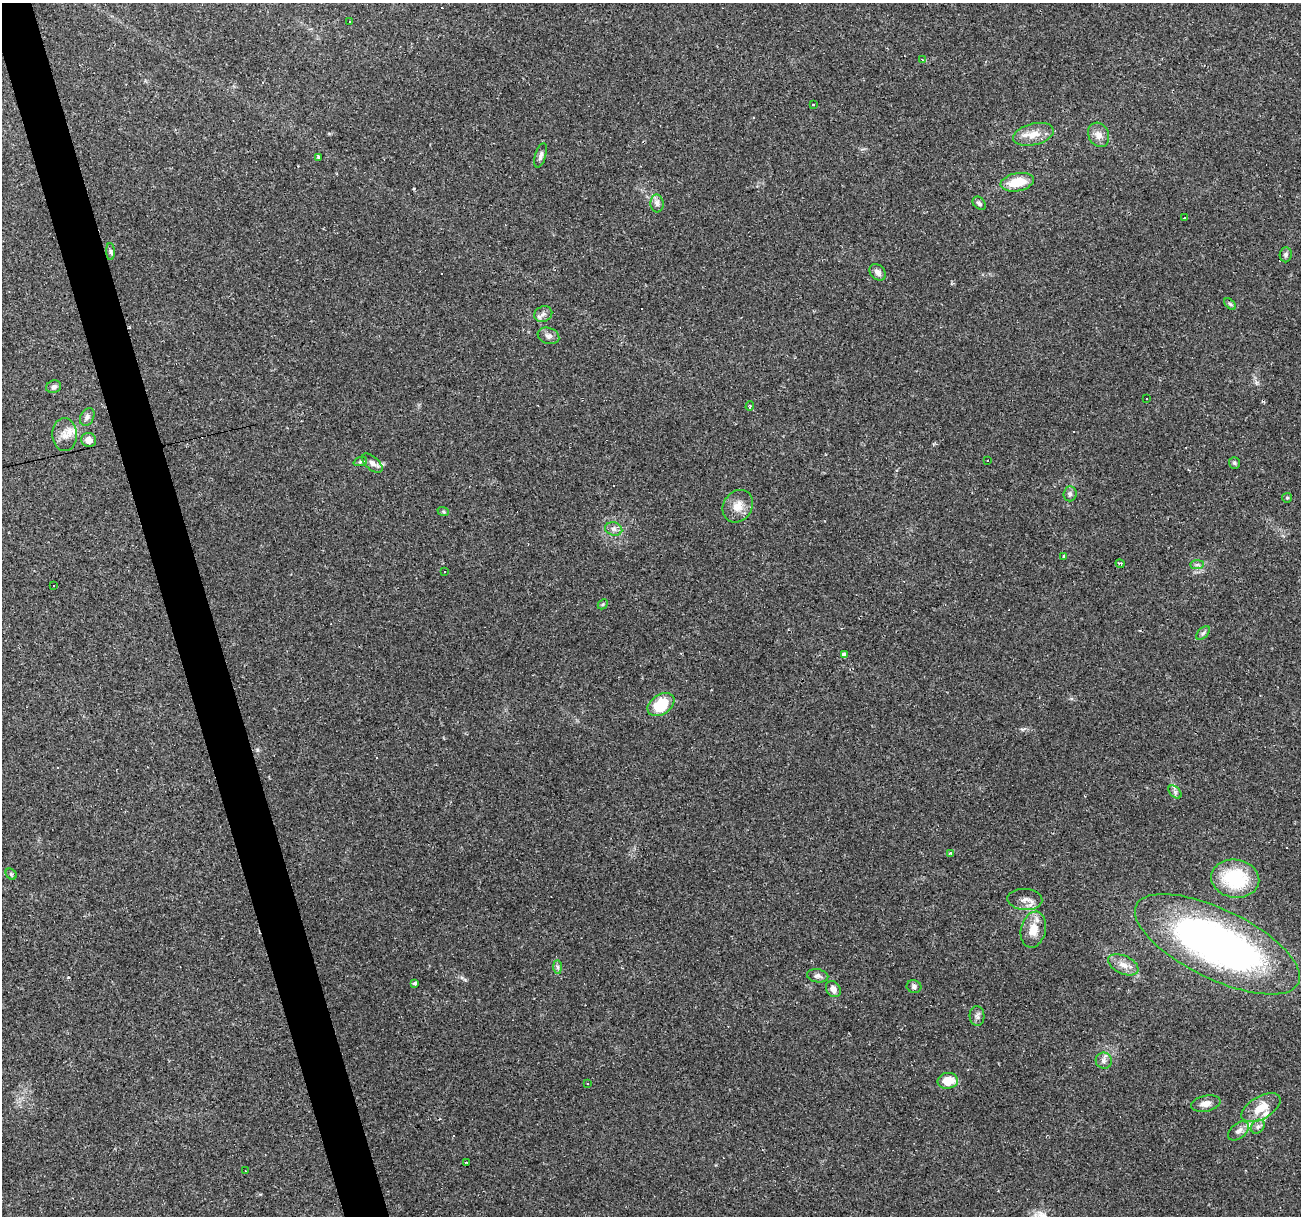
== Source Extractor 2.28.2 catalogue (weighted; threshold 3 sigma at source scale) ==
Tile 11 of 4 x 4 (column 3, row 3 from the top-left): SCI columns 2598-3896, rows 1261-2474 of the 5194 x 4998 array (HDU 1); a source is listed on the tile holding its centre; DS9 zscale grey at full resolution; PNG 1303 x 1218 px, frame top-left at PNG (2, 3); each listed source drawn as its Kron ellipse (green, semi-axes under 4 px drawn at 4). Shown black and unused: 3% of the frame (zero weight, under 2 of 3 exposures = <1% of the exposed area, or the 3 px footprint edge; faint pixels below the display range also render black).
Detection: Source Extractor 2.28.2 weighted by HDU 2 'WHT'; one run over the whole footprint, this tile lists its part. Background 0.0476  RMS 0.0041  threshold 0.0186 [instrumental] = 3 sigma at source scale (4.5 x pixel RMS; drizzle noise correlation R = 1.50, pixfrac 1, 0.0396/0.0396 arcsec/px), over >= 5 px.
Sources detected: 89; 23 cosmic-ray / hot-pixel residue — neither listed nor drawn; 2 inside a brighter listed object's ellipse — not listed separately; the other 64 listed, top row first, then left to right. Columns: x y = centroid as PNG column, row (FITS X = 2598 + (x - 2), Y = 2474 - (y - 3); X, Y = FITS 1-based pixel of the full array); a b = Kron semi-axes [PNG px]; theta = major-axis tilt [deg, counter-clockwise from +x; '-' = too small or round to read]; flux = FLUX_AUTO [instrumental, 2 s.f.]
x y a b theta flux
349 21 2 2 - 0.38
922 59 4 3 - 0.6
813 105 3 2 - 0.39
1033 134 21 10 14 5.8
1099 135 12 10 -64 3.1
541 155 12 5 73 1.4
318 157 4 3 - 0.44
1017 182 17 9 11 9.9
657 203 9 6 -86 1.6
979 203 7 5 -47 1.1
1185 218 3 3 - 3.1
111 252 8 4 -88 0.89
1286 255 7 6 - 1
878 272 9 7 -48 2
1230 304 7 4 -44 0.69
543 314 9 7 25 1.6
548 336 11 8 -18 1.9
54 387 7 6 - 1.2
1146 399 3 2 - 0.44
750 406 5 3 - 0.74
87 417 9 6 63 1.4
65 435 16 12 -87 4.4
89 440 7 7 - 2.7
987 460 3 2 - 0.64
360 462 7 4 19 0.73
372 463 12 6 -42 2
1234 463 6 5 - 0.68
1070 494 7 6 - 1.2
1287 498 5 4 - 0.49
738 506 17 14 57 5
443 511 6 3 -20 0.52
614 529 9 6 -15 1.6
1064 557 3 3 - 6
1120 563 5 2 - 0.87
1197 565 7 4 1 0.84
444 571 3 3 - 0.84
53 586 3 3 - 1
603 604 6 4 46 0.59
1203 633 8 5 45 0.95
844 655 4 4 - 1.6
661 705 15 9 35 16
1175 792 8 5 -45 1
951 853 3 3 - 1.2
11 874 6 5 - 0.7
1235 879 24 19 -9 26
1025 899 17 10 -4 3.3
1033 930 18 12 77 6.5
1217 944 90 35 -26 200
1123 965 16 9 -25 3.8
558 967 7 4 -89 0.88
818 976 11 6 -10 1.4
415 983 4 3 - 1.2
914 986 7 6 - 1.1
833 989 8 7 - 2.4
977 1016 10 7 -87 1.5
1104 1061 8 8 - 1.7
948 1081 10 8 8 7.5
587 1083 3 3 - 0.74
1206 1104 15 8 10 2.9
1261 1108 21 11 30 7.7
1258 1127 7 6 - 1.3
1239 1131 12 7 38 2.3
467 1163 3 3 - 1.2
245 1171 3 2 - 0.43